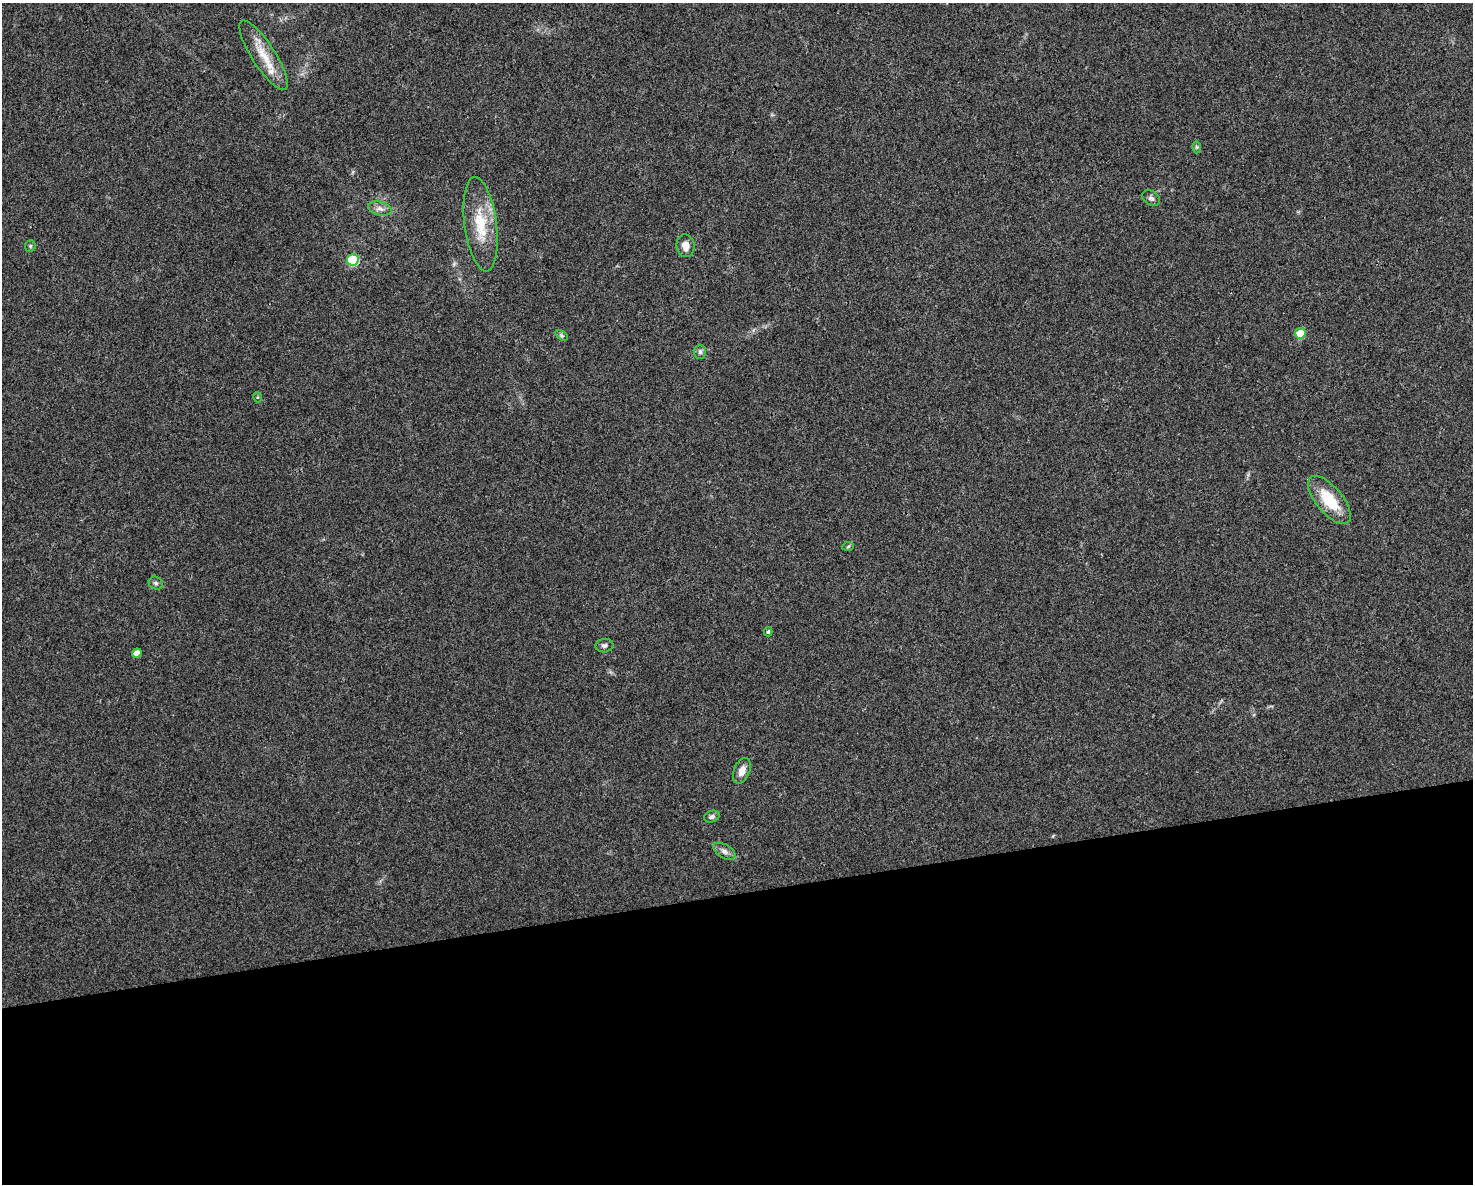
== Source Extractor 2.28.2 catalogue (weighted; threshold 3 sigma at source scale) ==
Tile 11 of 3 x 4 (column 2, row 4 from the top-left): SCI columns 1490-2960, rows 1-1182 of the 4494 x 4730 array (HDU 1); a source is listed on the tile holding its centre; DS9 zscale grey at full resolution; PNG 1475 x 1186 px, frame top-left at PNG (2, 3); each listed source drawn as its Kron ellipse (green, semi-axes under 4 px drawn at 4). Shown black and unused: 25% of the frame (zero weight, under 3 of 4 exposures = <1% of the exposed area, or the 3 px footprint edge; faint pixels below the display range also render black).
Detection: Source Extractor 2.28.2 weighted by HDU 2 'WHT'; one run over the whole footprint, this tile lists its part. Background 0.0315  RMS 0.004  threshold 0.018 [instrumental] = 3 sigma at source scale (4.5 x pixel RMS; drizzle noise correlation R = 1.50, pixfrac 1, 0.0396/0.0396 arcsec/px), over >= 5 px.
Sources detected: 21; all 21 listed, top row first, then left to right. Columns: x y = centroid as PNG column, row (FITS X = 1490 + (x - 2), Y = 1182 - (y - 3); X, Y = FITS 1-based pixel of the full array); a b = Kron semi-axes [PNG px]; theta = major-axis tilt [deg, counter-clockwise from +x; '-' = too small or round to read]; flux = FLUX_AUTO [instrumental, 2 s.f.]
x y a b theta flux
263 55 40 11 -57 10
1196 147 6 4 -90 0.53
1151 198 9 6 -34 1.2
380 209 12 7 -16 2
480 224 47 16 -82 16
30 246 6 5 - 0.58
685 246 11 9 -83 3.4
353 260 6 5 - 26
1300 333 5 5 - 10
561 335 7 4 -32 0.68
700 352 7 6 - 1
257 397 5 3 - 0.38
1329 500 29 13 -50 14
848 547 6 4 4 0.53
156 583 7 6 - 0.94
768 632 4 3 - 0.58
604 646 9 7 5 1.2
137 653 5 4 - 3.3
742 771 13 8 66 3.3
712 817 8 5 19 1.2
724 851 12 7 -33 1.9